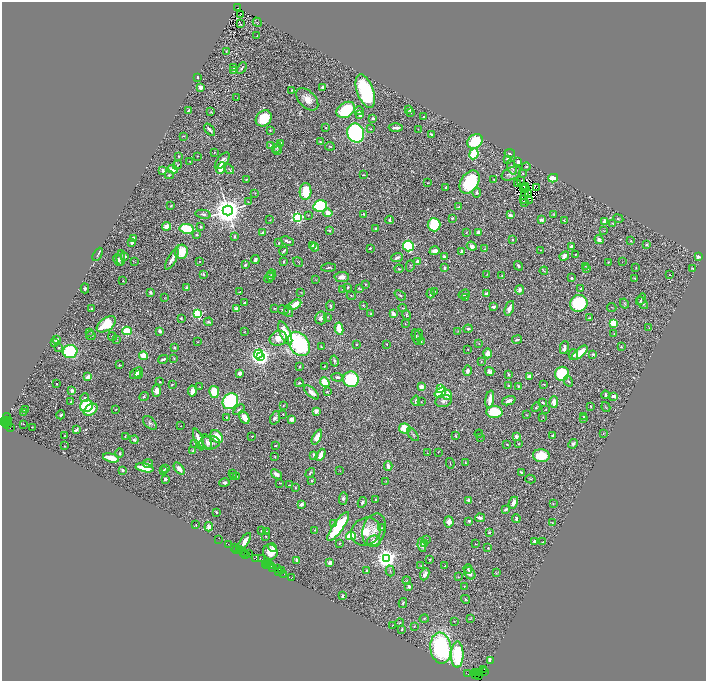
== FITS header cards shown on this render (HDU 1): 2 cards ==
NAXIS1  =                 1408
NAXIS2  =                 1357

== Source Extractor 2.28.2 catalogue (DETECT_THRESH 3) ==
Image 1408 x 1357 px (HDU 1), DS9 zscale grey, zoomed out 1/2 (1 PNG px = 2 x 2 image px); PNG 708 x 683 px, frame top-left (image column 1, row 1357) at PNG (2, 2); each listed source drawn as its Kron ellipse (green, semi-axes under 4 px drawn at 4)
Background 0.875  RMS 0.028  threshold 0.0833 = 3 sigma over >= 5 px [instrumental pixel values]
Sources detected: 691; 74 cannot appear on this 1/2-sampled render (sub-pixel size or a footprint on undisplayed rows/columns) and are neither listed nor drawn; of the other 617, the 500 brightest by FLUX_AUTO listed and drawn (117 fainter detections omitted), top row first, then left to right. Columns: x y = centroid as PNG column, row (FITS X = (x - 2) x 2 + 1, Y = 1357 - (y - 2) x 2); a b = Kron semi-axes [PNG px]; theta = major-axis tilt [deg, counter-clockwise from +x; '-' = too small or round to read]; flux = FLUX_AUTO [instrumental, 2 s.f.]
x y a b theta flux
238 8 4 2 - 300
240 14 2 1 - 3.7
257 22 5 3 - 4.2
240 24 2 2 - 31
257 36 3 2 - 3
226 51 2 2 - 3.3
233 68 3 2 - 2.7
242 68 6 3 60 11
234 71 3 2 - 2.8
197 77 3 2 - 7.8
201 87 3 3 - 46
323 87 3 2 - 26
291 90 2 2 - 5.7
365 91 18 8 -70 630
237 98 2 1 - 6.5
307 99 13 8 -44 55
409 109 4 2 - 13
188 110 4 2 - 5.6
346 110 10 7 34 300
359 111 4 4 - 18
211 112 3 3 - 5.1
411 112 3 3 - 4.6
360 115 3 3 - 22
424 117 3 3 - 7.5
264 118 9 7 45 170
373 118 2 2 - 42
326 128 3 2 - 4.1
396 128 7 2 1 24
371 129 3 2 - 2.6
418 129 2 1 - 3
210 130 7 2 -48 18
270 130 2 2 - 5.3
356 133 10 8 -69 1200
431 134 3 2 - 7.7
183 136 4 2 - 4.2
475 141 8 6 40 190
320 142 3 2 - 10
280 143 4 4 - 21
270 146 3 3 - 16
330 146 5 2 - 4.9
277 148 5 3 - 7.1
277 150 4 2 - 6.4
214 152 3 2 - 2.9
510 153 5 3 - 8.6
474 154 5 4 - 280
179 156 2 2 - 4.7
198 156 2 2 - 2.5
508 159 4 4 - 28
222 161 10 5 50 41
190 162 2 1 - 3.3
518 162 3 2 - 27
177 165 5 3 - 6.7
512 167 8 3 -71 16
526 167 4 2 - 5.8
221 168 6 4 66 120
173 169 5 4 - 53
229 169 5 2 - 4
163 171 3 2 - 21
523 173 3 2 - 3.4
511 174 10 6 25 29
169 175 4 2 - 7.4
363 175 2 2 - 3.2
553 178 5 3 - 120
247 179 4 2 - 7.9
494 179 3 2 - 5.9
520 181 3 1 - 8
470 182 12 8 56 400
428 183 3 2 - 4
517 184 2 1 - 3
525 187 2 1 - 4.7
445 188 3 2 - 9.2
524 188 2 1 - 5
526 188 3 1 - 6.1
537 188 2 1 - 7.3
305 191 8 6 87 150
255 193 3 2 - 2.8
477 193 5 3 - 9.9
529 194 2 1 - 3.4
525 195 2 1 - 4.1
524 199 3 1 - 3.8
529 200 2 1 - 4.7
248 202 3 2 - 3.9
524 202 3 3 - 8
171 206 2 2 - 4.5
320 206 7 5 14 570
459 207 2 2 - 5.6
228 211 5 5 - 12000
328 213 4 3 - 48
203 214 8 3 -11 14
363 214 3 2 - 4.8
554 214 4 3 - 4
308 215 3 3 - 3.7
510 215 3 2 - 14
298 218 4 3 - 980
452 218 3 2 - 5.9
618 219 5 2 - 4.4
270 220 3 2 - 2.8
390 220 4 2 - 11
541 220 3 3 - 17
564 221 3 2 - 5.6
605 222 3 3 - 38
613 223 4 2 - 3.7
434 225 6 6 - 270
167 226 4 3 - 87
201 227 4 3 - 8.8
375 228 2 2 - 7.8
187 229 7 5 -10 330
330 231 3 3 - 5.2
604 231 4 2 - 3.3
478 232 3 3 - 21
262 233 2 2 - 16
466 233 2 2 - 2.8
197 235 3 3 - 4.8
235 237 4 3 - 12
134 238 3 3 - 25
512 239 3 2 - 6.9
599 240 5 3 - 30
287 241 7 3 -19 16
631 241 3 2 - 5.4
132 243 3 2 - 17
279 243 4 2 - 4.1
313 245 2 2 - 9.9
647 245 3 3 - 10
408 246 5 5 - 540
472 246 5 4 - 26
571 246 4 3 - 14
315 247 4 3 - 31
370 248 2 2 - 7.5
485 249 3 2 - 3.2
540 250 2 2 - 2.7
284 251 4 2 - 9.2
435 251 5 4 - 37
462 251 3 3 - 18
181 252 7 6 - 130
98 254 7 2 59 7.6
575 254 3 2 - 4.3
125 256 3 3 - 7.9
564 256 5 4 - 44
698 256 3 2 - 45
397 257 6 3 20 17
444 257 3 2 - 21
121 258 8 3 90 12
172 259 12 3 60 41
118 260 6 4 -66 25
255 260 4 3 - 14
200 261 2 2 - 4.2
418 261 3 2 - 21
134 262 4 2 - 2.7
284 262 3 1 - 5.4
298 262 5 2 - 3.4
609 262 3 2 - 3.3
622 262 2 1 - 3.2
245 265 3 3 - 6.7
410 266 6 3 75 5
518 266 5 3 - 11
586 266 3 2 - 2.6
329 268 7 3 3 8.4
445 268 3 3 - 13
636 268 2 2 - 2.7
692 268 3 2 - 6.8
399 269 4 2 - 4.3
587 269 4 3 - 5.4
544 271 4 2 - 4.1
203 274 4 2 - 5.7
272 274 4 2 - 3.9
487 274 2 2 - 3.8
271 275 5 3 - 6.2
670 275 2 1 - 27
502 276 3 3 - 5.8
342 277 7 5 4 33
269 278 5 3 - 5.7
572 278 3 3 - 9.5
635 278 2 2 - 5.3
316 280 3 2 - 3.2
123 281 2 1 - 3.2
365 284 2 2 - 4.2
348 287 3 3 - 7.4
85 288 5 4 - 13
187 288 3 3 - 20
342 289 3 2 - 3.3
360 289 4 2 - 5.6
581 289 4 3 - 4.1
520 290 5 3 - 22
435 291 2 1 - 2.8
150 292 4 3 - 14
240 292 3 1 - 2.8
301 292 3 1 - 2.6
431 294 4 2 - 12
464 294 6 4 19 13
486 294 3 2 - 35
400 295 6 3 -40 8.6
351 296 4 2 - 3.8
164 298 2 1 - 5.3
465 298 3 2 - 3.2
641 299 6 2 56 8.6
244 303 3 2 - 6.8
579 303 9 8 - 440
642 303 7 3 -50 14
624 304 5 3 - 5.2
295 305 7 4 30 97
363 305 3 2 - 3.8
330 306 5 2 - 8.6
493 306 3 2 - 28
612 307 5 2 - 3.4
275 308 4 3 - 4.1
403 308 4 2 - 3.9
509 308 8 3 71 28
92 309 2 2 - 7.3
236 309 2 2 - 91
283 310 5 4 - 12
289 311 6 3 -76 7.8
371 313 4 3 - 5.3
197 314 3 3 - 640
394 314 4 3 - 33
407 315 5 3 - 6.3
328 317 3 2 - 2.6
321 318 6 5 - 23
590 318 2 2 - 5.4
181 319 3 2 - 7.2
208 322 4 2 - 8
614 323 4 3 - 150
106 324 11 6 35 210
405 324 3 2 - 3.5
649 328 3 2 - 2.5
339 329 6 3 -81 120
468 329 4 4 - 9.7
127 331 4 4 - 170
160 331 4 3 - 14
458 331 4 2 - 2.7
244 332 2 1 - 2.8
90 333 3 2 - 2.8
285 333 12 5 -64 150
614 334 2 2 - 3.5
91 335 5 3 - 5
419 335 6 3 -90 6.3
112 336 4 3 - 5.1
416 337 8 3 -75 8.7
278 338 9 7 22 65
56 339 3 2 - 23
116 339 3 2 - 4.7
517 340 5 3 - 7.3
54 342 3 2 - 3.4
198 342 2 2 - 3.9
421 342 3 3 - 3.5
299 344 13 10 -55 730
356 344 2 2 - 4.2
387 344 3 2 - 3.2
479 344 3 2 - 3.7
321 346 2 1 - 3.4
564 347 6 3 78 29
621 347 3 3 - 5
59 348 4 3 - 5.9
174 348 2 2 - 12
468 349 2 2 - 4.3
70 351 7 6 - 390
487 353 5 3 - 41
580 353 9 4 41 130
258 354 5 3 - 580
593 354 3 3 - 9.9
573 355 5 5 - 21
143 356 4 4 - 100
260 357 4 3 - 3400
174 358 4 3 - 5.1
163 359 5 2 - 12
334 361 5 4 - 12
481 362 4 3 - 4.3
120 365 3 2 - 4.1
324 366 2 2 - 4.2
300 367 2 2 - 4.8
467 371 5 3 - 19
490 371 5 4 - 25
136 373 7 4 37 34
240 373 3 3 - 24
139 374 4 3 - 9.2
508 374 4 2 - 6.6
562 374 7 7 - 270
529 376 3 3 - 23
88 377 4 2 - 50
337 377 6 3 -7 14
351 379 8 7 - 430
568 381 6 3 -62 6
160 382 2 2 - 7
325 382 5 4 - 220
299 383 4 3 - 7.8
57 384 2 1 - 2.9
172 384 3 2 - 3.5
544 384 3 2 - 3.4
509 386 4 3 - 8.9
518 386 4 3 - 5.8
200 387 2 1 - 2.7
421 387 3 3 - 40
441 389 3 3 - 420
72 390 3 3 - 23
157 391 6 4 87 46
192 391 5 4 - 27
327 391 4 2 - 4.3
214 392 6 5 - 140
312 392 9 4 -43 33
440 392 6 4 38 190
447 395 6 4 -54 98
605 395 4 2 - 16
614 396 3 3 - 34
144 397 5 3 - 6.8
84 398 4 3 - 6.9
490 399 9 3 82 56
230 401 8 7 - 520
416 401 5 3 - 18
443 401 8 6 14 21
509 401 7 3 20 25
71 402 2 2 - 7.7
421 402 2 2 - 2.8
542 402 3 2 - 9.2
554 402 6 4 87 49
283 405 3 2 - 3.7
87 406 6 6 - 340
591 406 3 2 - 5.1
536 407 5 3 - 6
606 407 5 2 - 3.5
116 409 2 1 - 2.9
239 409 6 3 37 11
25 410 3 3 - 12
91 410 8 5 35 75
546 410 3 3 - 3.9
316 411 3 2 - 65
23 412 3 2 - 3.6
494 412 8 6 -4 240
283 414 3 2 - 3.6
61 415 4 3 - 8.3
527 415 3 2 - 2.7
583 416 3 2 - 5
226 417 4 3 - 5.9
543 417 3 3 - 4.2
7 418 5 2 - 190
244 418 7 4 -61 61
275 418 7 4 68 16
291 419 3 3 - 35
583 419 2 2 - 2.9
4 421 2 1 - 13
7 421 3 1 - 140
6 422 4 2 - 190
9 422 2 1 - 34
150 423 8 5 -44 14
8 424 4 1 - 88
24 424 2 1 - 28
181 426 2 1 - 2.6
32 427 2 1 - 2.6
10 428 2 1 - 310
405 428 6 5 - 140
76 430 4 2 - 21
604 433 3 2 - 2.9
479 434 4 2 - 2.6
413 435 7 2 -54 7.6
552 435 4 2 - 10
64 436 2 2 - 2.9
125 436 4 2 - 3.2
252 436 2 2 - 4.5
456 436 3 2 - 5.1
516 436 2 2 - 62
217 437 7 5 -48 120
317 437 8 4 64 56
480 437 3 2 - 3.7
134 440 4 4 - 11
199 440 11 3 -71 77
207 442 8 3 -67 16
195 443 2 2 - 8.8
209 443 10 7 4 49
507 444 2 2 - 8.2
518 444 3 2 - 3.5
573 444 5 4 - 17
65 446 2 2 - 2.6
275 446 3 2 - 4.8
192 450 4 3 - 5.8
438 452 2 1 - 3.2
120 453 5 3 - 7.9
427 453 3 2 - 2.8
314 455 3 2 - 23
321 455 6 3 62 48
275 456 2 2 - 2.5
541 456 8 6 -7 180
111 458 8 3 -16 84
465 462 2 2 - 3.1
148 463 5 2 - 15
450 463 5 1 - 2.8
388 466 5 3 - 34
145 468 9 3 -11 140
165 469 3 2 - 6.7
179 469 7 4 -51 53
122 470 2 2 - 9.6
163 470 3 2 - 6.9
340 470 3 2 - 3
521 472 4 2 - 12
233 473 4 3 - 4.5
310 473 5 3 - 7.9
276 474 6 3 -37 26
233 476 3 3 - 2.7
237 476 3 3 - 3
165 479 3 2 - 25
530 479 5 2 - 4.3
311 481 2 2 - 5
386 481 3 2 - 2.6
224 483 5 3 - 14
280 483 3 2 - 3.4
289 485 2 1 - 2.6
295 488 3 2 - 5
343 498 6 4 86 17
375 499 3 2 - 3.2
469 500 3 3 - 34
362 502 6 3 63 13
513 503 6 3 64 44
301 504 3 3 - 18
553 504 2 2 - 3.3
506 509 4 3 - 11
216 512 2 2 - 7.5
480 518 5 3 - 18
516 519 4 3 - 12
469 521 4 3 - 9.3
449 522 5 4 - 33
552 522 2 1 - 2.6
334 523 4 3 - 14
196 525 3 2 - 3.5
338 526 17 5 55 360
209 527 5 4 - 32
382 528 3 3 - 3.3
261 530 2 1 - 2.8
315 530 2 2 - 4.5
374 530 17 11 73 63
366 531 15 13 32 120
266 532 2 2 - 3.1
489 532 3 3 - 6.9
265 536 2 2 - 4
351 536 5 4 - 180
219 539 2 1 - 24
426 540 3 2 - 3.4
374 541 6 5 - 35
534 541 3 3 - 14
244 542 10 3 58 46
542 542 3 2 - 4.9
340 543 3 2 - 4.2
425 543 4 3 - 4.9
228 544 2 1 - 55
475 544 2 2 - 3.8
422 545 7 4 -82 16
235 548 3 2 - 130
273 548 4 3 - 8.4
488 548 3 3 - 7
237 549 2 1 - 43
239 550 3 2 - 160
244 552 3 1 - 92
270 552 7 7 - 80
246 554 3 1 - 52
248 554 3 1 - 110
255 558 3 3 - 360
386 558 4 4 - 4200
262 559 3 2 - 240
430 559 2 2 - 4.3
297 560 3 3 - 15
268 563 4 2 - 270
330 563 3 3 - 30
265 564 2 1 - 60
267 565 2 1 - 90
271 565 3 1 - 220
421 565 3 2 - 3
445 566 2 2 - 4.7
272 568 2 1 - 76
277 568 2 1 - 92
468 569 5 3 - 8
281 570 2 1 - 76
367 570 3 2 - 7.2
279 571 3 2 - 89
390 571 5 3 - 6.1
470 573 6 5 - 30
496 573 3 2 - 2.9
284 574 2 1 - 68
425 574 6 4 66 33
458 577 4 3 - 4.1
292 578 3 2 - 190
406 580 4 2 - 2.8
409 586 3 2 - 24
464 586 2 2 - 5.7
343 596 3 2 - 9.6
465 599 4 3 - 5.7
403 603 5 3 - 8
424 619 5 2 - 4.3
471 619 3 2 - 3.1
454 621 2 1 - 3.3
400 623 4 3 - 5
392 625 4 2 - 3
414 626 3 2 - 5.3
402 629 3 2 - 4.4
441 648 15 10 -82 760
457 655 13 6 89 430
490 660 3 2 - 46
484 669 2 1 - 15
475 672 3 2 - 210
477 672 3 2 - 130
479 672 3 2 - 190
484 672 2 1 - 97
468 674 2 1 - 72
476 675 3 1 - 110
478 675 3 1 - 96
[117 fainter detections neither listed nor drawn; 74 sub-pixel or undisplayed-footprint detections neither listed nor drawn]